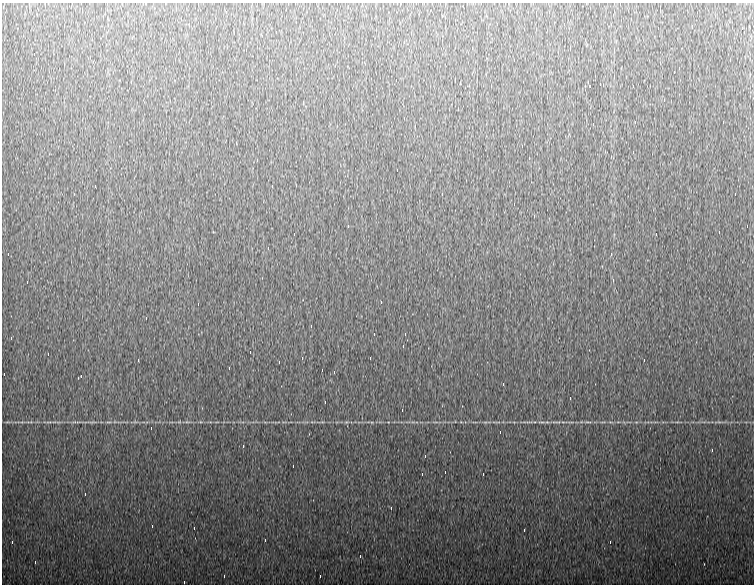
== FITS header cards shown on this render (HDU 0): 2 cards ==
NAXIS1  =                  752
NAXIS2  =                  582

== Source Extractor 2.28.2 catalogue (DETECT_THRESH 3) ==
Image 752 x 582 px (HDU 0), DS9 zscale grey, 1 PNG px = 1 image px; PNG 756 x 586 px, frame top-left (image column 1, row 582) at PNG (2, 3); no overlay
Background 956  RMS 19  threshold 56.3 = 3 sigma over >= 5 px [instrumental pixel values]
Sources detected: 87; all 87 listed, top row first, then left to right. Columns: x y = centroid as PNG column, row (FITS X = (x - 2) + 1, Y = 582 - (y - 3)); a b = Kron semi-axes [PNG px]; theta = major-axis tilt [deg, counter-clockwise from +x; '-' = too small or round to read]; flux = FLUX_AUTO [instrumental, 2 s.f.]
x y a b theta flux
226 12 4 2 - 4800
536 12 4 2 - 4200
497 24 3 2 - 1500
564 24 3 2 - 4200
692 26 3 2 - 810
658 28 3 2 - 970
742 28 3 2 - 5000
404 42 4 2 - 5200
34 54 3 2 - 2300
514 60 3 2 - 13000
679 68 3 2 - 3000
674 72 3 2 - 110000
396 80 3 2 - 5000
600 84 3 2 - 1400
491 86 4 2 - 5000
590 86 3 2 - 1000
633 86 3 2 - 4400
664 100 4 2 - 12000
303 102 4 2 - 3400
635 122 3 3 - 1700
723 122 3 2 - 4800
593 124 4 2 - 11000
415 126 3 2 - 1800
522 146 4 2 - 6000
529 158 4 2 - 4600
257 160 4 2 - 3900
397 170 3 2 - 2500
95 186 3 2 - 1100
272 186 3 2 - 4200
442 194 3 3 - 1100
735 194 3 2 - 23000
534 216 4 2 - 8500
348 226 4 2 - 4700
747 226 3 2 - 2200
719 232 3 2 - 6800
294 234 3 2 - 1000
656 234 3 2 - 2100
268 248 4 2 - 4700
8 254 3 2 - 3200
611 254 4 2 - 5100
27 282 3 2 - 3900
381 302 4 2 - 5100
198 304 4 2 - 5600
311 326 4 2 - 4400
405 334 4 2 - 4700
11 338 4 2 - 17000
403 346 4 2 - 4500
250 352 3 2 - 4700
48 354 3 2 - 3500
302 358 4 3 - 1100
370 358 3 2 - 7300
138 360 4 2 - 4500
644 360 4 2 - 5300
279 362 3 2 - 2400
229 368 4 2 - 5000
322 370 4 2 - 4900
334 372 2 2 - 810
4 374 3 2 - 4900
81 376 3 2 - 4500
503 384 4 2 - 5400
570 398 4 2 - 5600
325 402 4 2 - 5000
402 410 4 2 - 5000
541 422 12 2 0 2800
588 422 12 2 0 3000
151 428 3 2 - 5500
500 432 3 2 - 2400
243 446 4 2 - 4700
712 450 4 2 - 5900
425 456 4 2 - 5300
293 466 3 2 - 4300
445 472 3 2 - 4900
422 474 3 2 - 3400
483 474 4 2 - 38000
85 494 3 2 - 2700
391 508 4 2 - 5100
152 526 4 2 - 4600
194 528 3 2 - 1800
524 530 3 2 - 1700
265 540 3 2 - 1200
12 542 4 2 - 10000
610 542 3 2 - 4900
360 556 3 2 - 4400
35 562 4 2 - 4500
224 576 4 2 - 5100
320 576 3 2 - 2300
184 582 3 2 - 1700